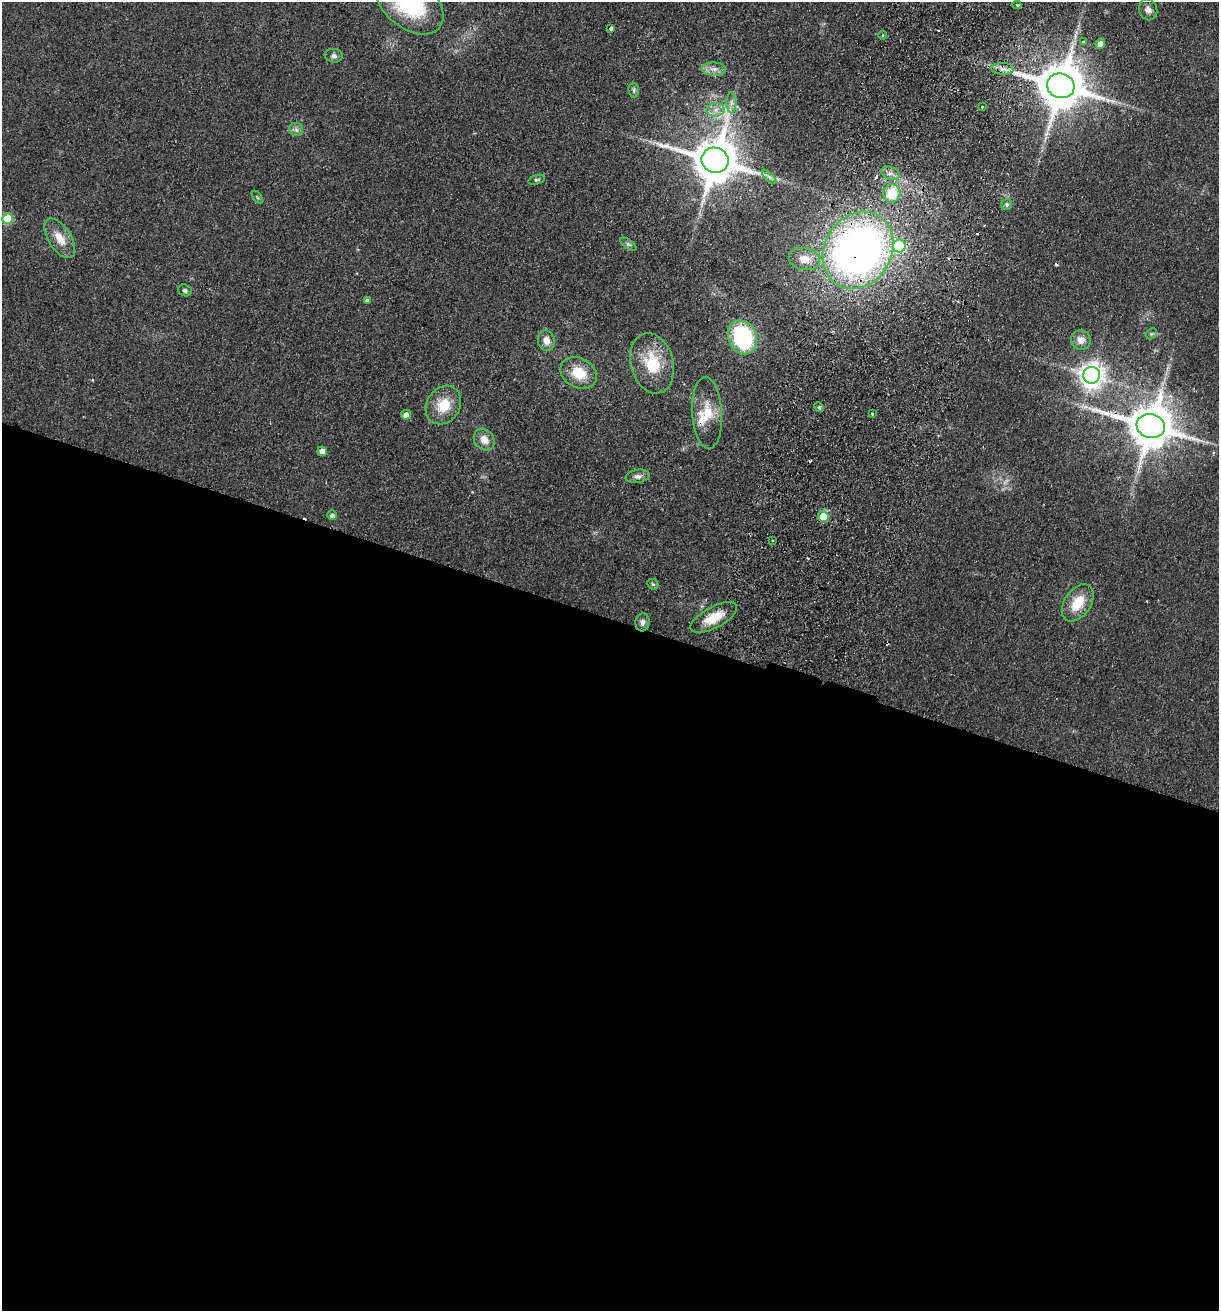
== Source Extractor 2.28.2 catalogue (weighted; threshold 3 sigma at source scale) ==
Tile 14 of 4 x 4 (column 2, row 4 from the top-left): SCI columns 1405-2621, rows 19-1327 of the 5368 x 5274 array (HDU 1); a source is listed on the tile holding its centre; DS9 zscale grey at full resolution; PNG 1221 x 1313 px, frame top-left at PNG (2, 2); each listed source drawn as its Kron ellipse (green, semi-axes under 4 px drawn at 4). Shown black and unused: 53% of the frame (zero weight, under 2 of 3 exposures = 3% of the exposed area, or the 3 px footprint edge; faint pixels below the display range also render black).
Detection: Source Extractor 2.28.2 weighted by HDU 2 'WHT'; one run over the whole footprint, this tile lists its part. Background 0.0768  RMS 0.0079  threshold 0.0354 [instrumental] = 3 sigma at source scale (4.5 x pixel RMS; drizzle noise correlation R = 1.50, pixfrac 1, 0.05/0.05 arcsec/px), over >= 5 px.
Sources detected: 68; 1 too faint to see at this stretch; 1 inside a brighter object's white glare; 9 cosmic-ray / hot-pixel residue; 1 long thin detection or spike segment (spike, bleed or trail) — neither listed nor drawn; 2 inside a brighter listed object's ellipse — not listed separately; the other 54 listed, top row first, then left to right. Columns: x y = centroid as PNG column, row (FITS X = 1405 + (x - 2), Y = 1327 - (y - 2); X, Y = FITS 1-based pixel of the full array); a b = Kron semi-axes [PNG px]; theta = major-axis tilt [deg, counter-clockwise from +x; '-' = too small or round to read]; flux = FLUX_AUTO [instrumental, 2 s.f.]
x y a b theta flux
410 3 39 25 -40 79
1017 5 4 3 - 1.8
1148 10 10 9 - 4.2
611 28 4 3 - 5
882 35 4 3 - 0.86
1083 42 4 2 - 0.7
1100 44 5 5 - 7
334 56 9 7 -7 2.8
714 69 12 6 0 4.6
1003 69 11 6 -1 4.3
1061 86 14 12 -17 4200
634 90 7 5 -82 1.6
731 103 11 5 -90 2.8
982 107 3 3 - 1.4
715 110 9 7 1 4.3
296 129 7 6 - 2.7
715 160 13 12 - 3700
890 173 10 6 -20 3.5
769 177 9 3 -45 1.8
536 180 9 4 16 1.5
892 193 9 8 - 22
257 197 7 3 -54 1
1007 204 6 5 - 1.8
7 219 5 5 - 41
60 238 22 11 -57 12
628 244 9 4 -35 1.9
899 246 6 6 - 52
858 250 40 33 60 430
804 259 16 11 -9 11
185 290 7 6 - 1.9
367 300 4 4 - 2.8
1151 334 6 4 45 1.1
743 337 18 14 -66 79
1081 340 10 9 - 6.5
546 341 10 8 -76 6.3
652 363 31 21 -75 32
579 373 19 14 -27 20
1092 375 8 8 - 720
443 405 20 16 56 19
819 407 5 4 - 1.1
707 413 36 15 -87 20
872 414 3 2 - 1.3
406 415 5 5 - 5.3
1151 426 14 12 -16 3600
484 440 12 9 -52 7.4
322 451 5 4 - 6.8
638 476 12 6 9 3.7
332 515 5 4 - 2.8
823 517 5 5 - 20
773 540 3 2 - 1.1
653 584 6 5 - 1.2
1078 603 21 13 56 19
714 617 26 10 28 19
642 622 9 7 84 3.3
Overlapping masked pixels (flux is a lower limit): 4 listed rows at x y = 1061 86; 715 160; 858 250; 1151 426
Isophote crosses this tile's border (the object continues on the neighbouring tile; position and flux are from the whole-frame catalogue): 1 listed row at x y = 410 3